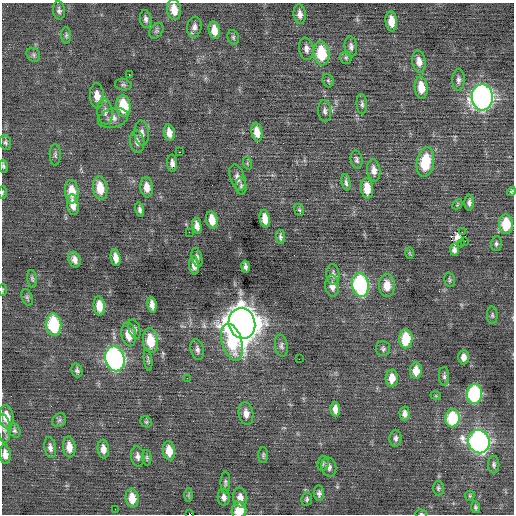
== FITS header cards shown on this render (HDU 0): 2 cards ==
NAXIS1  =                  512 / Axis length
NAXIS2  =                  512 / Axis length

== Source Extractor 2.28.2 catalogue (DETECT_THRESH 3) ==
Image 512 x 512 px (HDU 0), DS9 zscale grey, 1 PNG px = 1 image px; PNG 516 x 516 px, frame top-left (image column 1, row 512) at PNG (2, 3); each listed source drawn as its Kron ellipse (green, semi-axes under 4 px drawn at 4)
Background -0.0562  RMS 0.76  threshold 2.27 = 3 sigma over >= 5 px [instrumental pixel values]
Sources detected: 141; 1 with non-positive FLUX_AUTO (blend fragments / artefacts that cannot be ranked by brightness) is neither listed nor drawn; the other 140 listed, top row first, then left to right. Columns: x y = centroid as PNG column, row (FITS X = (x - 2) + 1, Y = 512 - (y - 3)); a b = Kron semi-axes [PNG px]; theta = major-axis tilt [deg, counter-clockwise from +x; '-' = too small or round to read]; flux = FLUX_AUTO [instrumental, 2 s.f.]
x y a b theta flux
59 10 9 6 -83 160
174 10 10 7 -80 650
300 14 10 6 -84 270
146 19 9 6 -83 180
391 21 10 5 -84 620
194 27 10 7 82 220
214 30 9 5 -81 540
156 31 8 6 55 120
66 35 8 5 -89 96
233 37 7 5 -75 99
351 47 10 6 -85 180
306 49 11 7 -80 260
321 53 12 8 -84 2100
33 55 7 6 - 110
346 58 6 5 - 100
419 62 11 6 -81 400
129 75 3 2 - 130
458 80 11 6 89 190
328 81 7 5 -68 86
123 85 8 6 -11 110
421 88 11 6 -83 820
97 96 12 7 -86 470
482 97 13 10 -88 21000
362 104 10 5 -86 130
123 106 11 7 -83 1900
325 111 11 6 -86 170
105 112 13 7 -83 300
113 118 15 9 14 320
257 132 9 5 -81 550
142 133 12 7 -86 290
169 133 8 5 -79 380
5 142 7 5 -71 110
137 142 11 7 -80 240
179 152 2 2 - 37
55 155 10 5 -89 130
357 160 9 6 -79 140
425 162 15 8 80 2000
172 163 8 5 -85 220
247 163 6 4 -73 67
3 166 6 4 -80 94
374 170 11 6 -83 320
237 177 13 7 -71 290
346 183 8 4 -78 130
241 186 8 5 -83 110
147 187 10 6 -83 420
100 188 12 7 -82 950
367 188 10 6 -84 820
511 191 4 3 - 69
2 192 6 3 89 51
72 192 12 7 -84 880
469 203 8 5 90 170
457 204 5 3 - 49
73 205 10 5 -81 430
140 210 7 4 -80 140
299 210 6 4 -67 86
265 219 9 5 -80 570
212 220 9 5 -79 720
506 224 10 7 -88 1500
197 226 8 4 -79 310
189 232 2 2 - 30
462 232 2 2 - 39
280 237 7 4 -85 120
465 241 2 2 - 36
461 244 3 2 - 210
496 244 7 5 89 110
454 250 6 4 -86 110
410 253 6 4 -88 54
197 257 9 5 -77 160
116 258 8 4 -81 370
74 260 8 6 -68 270
194 265 9 5 -84 320
245 267 6 3 -80 130
333 274 10 6 -87 180
32 279 9 4 -84 100
450 280 7 5 -75 85
360 285 12 8 -82 6800
387 285 11 8 -89 610
332 286 10 7 -84 360
3 290 6 3 87 54
27 297 8 5 -68 110
152 305 8 4 -82 300
99 306 10 5 -84 620
492 315 9 5 -87 110
242 323 15 13 -77 100000
54 325 11 7 -82 3200
134 329 10 5 -72 140
129 334 12 7 -81 820
406 339 9 6 89 1600
150 341 12 7 -84 1300
232 342 19 10 -73 2200
281 346 11 6 -80 160
197 349 11 6 -76 190
383 349 7 7 - 120
463 357 7 5 89 280
115 359 12 9 -77 14000
299 359 2 2 - 280
148 360 11 4 -83 96
77 370 7 5 -75 130
416 371 8 6 -90 590
444 376 9 5 -89 130
187 378 2 2 - 140
392 378 9 6 87 530
475 394 10 7 88 5400
436 396 5 3 - 48
335 409 7 5 -87 320
246 413 11 7 -82 370
405 414 7 5 -86 230
6 417 11 7 -83 690
452 418 9 7 84 2400
59 420 7 6 - 110
146 422 6 5 - 78
4 429 14 6 -85 230
14 430 7 5 -59 110
396 438 8 6 84 150
479 442 12 10 -70 17000
50 447 10 6 -80 210
69 447 10 6 -84 510
103 449 9 5 -84 350
169 451 9 6 -82 740
5 454 9 5 -83 330
263 455 8 5 89 95
138 456 10 6 -81 220
147 458 7 4 -86 91
323 463 7 5 78 99
494 465 9 5 -90 130
329 467 9 7 -76 200
225 482 11 5 89 120
438 488 7 5 -90 110
319 493 8 5 -85 160
188 495 7 4 -90 72
470 496 5 4 - 60
224 497 8 6 -87 220
132 498 10 6 -84 730
240 498 10 7 -82 340
307 499 7 5 82 100
475 507 6 4 -81 94
115 509 2 2 - 24
239 510 8 7 - 960
189 514 2 2 - 800
421 514 6 3 -8 51
At the frame edge (FLAGS 8, measured only in part): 9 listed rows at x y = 3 166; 511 191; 2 192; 3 290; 4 429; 5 454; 239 510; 189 514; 421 514
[1 non-positive-flux detection neither listed nor drawn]